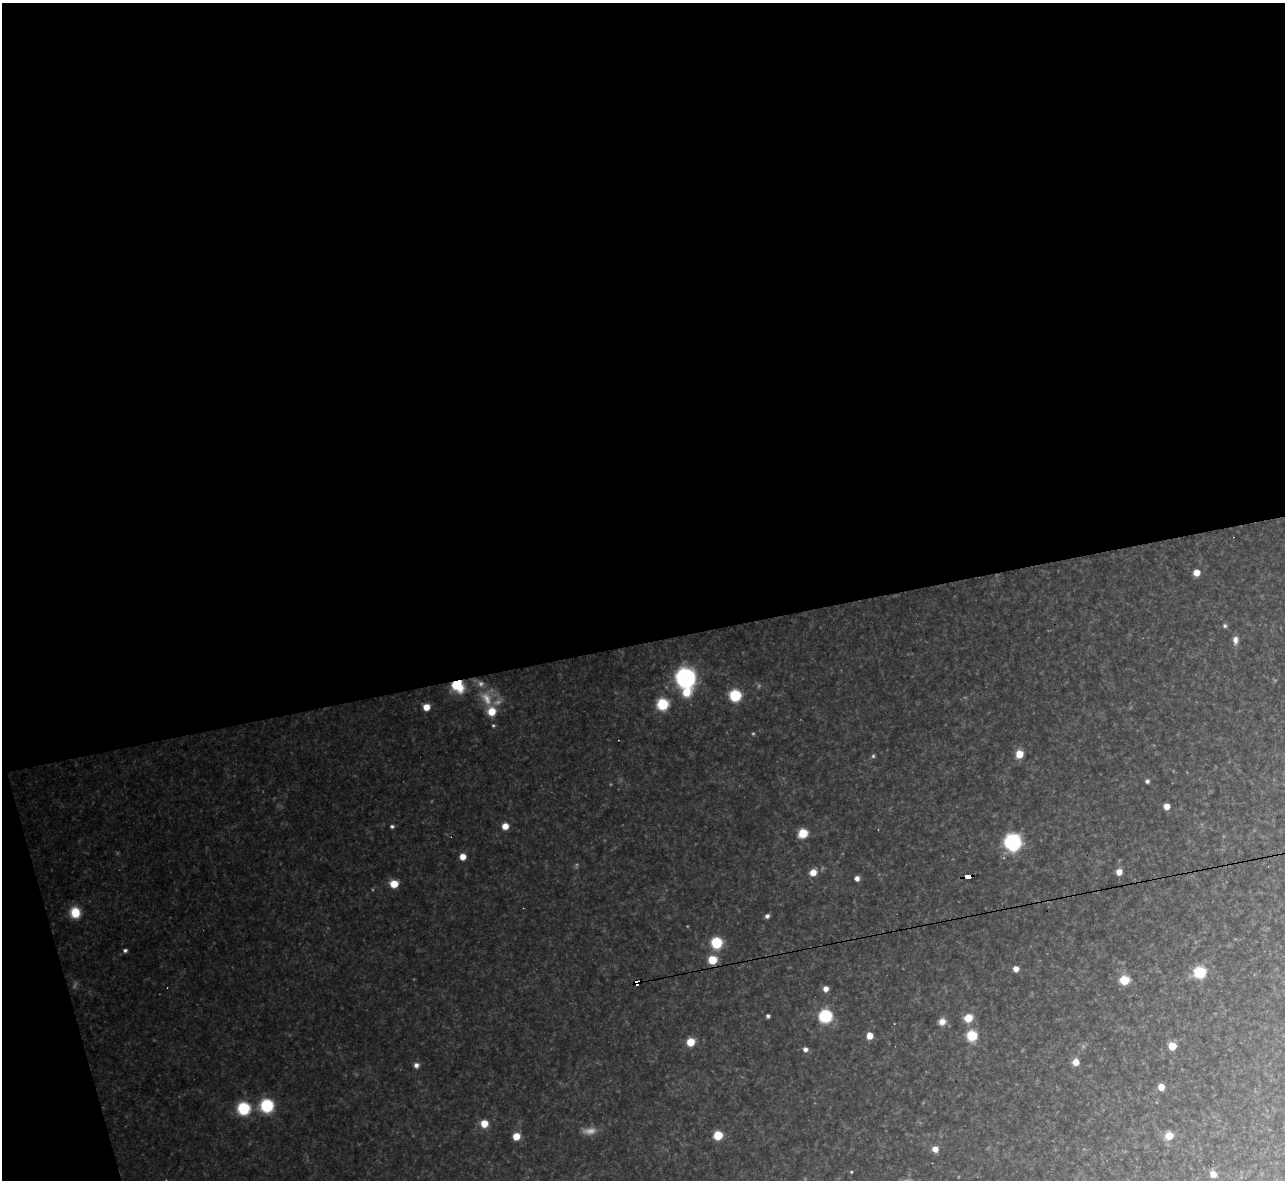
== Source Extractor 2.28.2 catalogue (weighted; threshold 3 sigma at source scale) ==
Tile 1 of 4 x 4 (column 1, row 1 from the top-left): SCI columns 1-1283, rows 3678-4855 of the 5133 x 5115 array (HDU 1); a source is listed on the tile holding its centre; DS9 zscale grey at full resolution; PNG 1287 x 1182 px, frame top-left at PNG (2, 3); no overlay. Shown black and unused: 56% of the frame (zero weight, under 3 of 4 exposures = <1% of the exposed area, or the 3 px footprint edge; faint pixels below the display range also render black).
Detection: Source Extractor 2.28.2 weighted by HDU 2 'WHT'; one run over the whole footprint, this tile lists its part. Background 0.319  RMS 0.019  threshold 0.0867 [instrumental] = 3 sigma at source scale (4.5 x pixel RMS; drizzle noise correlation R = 1.50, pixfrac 1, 0.05/0.05 arcsec/px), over >= 5 px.
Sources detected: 61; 6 too faint to see at this stretch — not listed; the other 55 listed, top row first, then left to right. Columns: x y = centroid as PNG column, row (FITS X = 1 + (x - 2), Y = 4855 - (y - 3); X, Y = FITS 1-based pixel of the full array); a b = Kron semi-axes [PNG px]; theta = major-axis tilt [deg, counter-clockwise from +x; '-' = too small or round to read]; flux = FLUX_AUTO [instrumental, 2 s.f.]
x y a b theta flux
1196 573 5 5 - 19
1225 626 5 5 - 3.6
1235 640 9 7 89 9.4
686 678 10 10 - 480
458 686 15 12 -43 56
686 692 10 9 - 35
735 696 7 7 - 120
662 704 7 7 - 110
426 707 6 6 - 20
492 711 8 7 - 36
1019 754 7 6 - 29
873 756 5 5 - 2.9
1147 781 5 4 - 4.5
1167 806 5 5 - 14
392 826 5 5 - 3.7
505 826 6 6 - 18
803 833 7 6 - 47
1013 842 11 11 - 200
463 857 5 5 - 17
813 872 7 6 - 19
1119 872 6 5 - 15
968 876 6 4 7 97
857 878 6 5 - 7.5
394 884 7 6 - 30
75 913 8 8 - 50
767 916 5 5 - 5.9
716 943 7 7 - 100
125 950 5 4 - 4.5
712 960 7 6 - 47
1016 969 6 5 - 12
1200 972 7 7 - 110
1124 980 6 6 - 56
636 982 6 4 16 180
825 989 6 6 - 11
768 1016 4 3 - 3.8
825 1016 7 7 - 190
968 1018 8 7 - 28
942 1022 9 9 - 12
870 1036 6 5 - 19
972 1036 7 7 - 59
690 1042 6 6 - 44
1172 1046 5 5 - 58
805 1049 5 4 - 8.1
1076 1062 6 6 - 17
416 1065 6 6 - 7.6
1161 1087 6 6 - 16
267 1105 9 9 - 110
244 1108 7 7 - 150
484 1123 7 7 - 27
718 1135 6 6 - 61
516 1136 6 6 - 26
1169 1136 7 7 - 27
935 1149 7 6 - 11
851 1172 4 3 - 1.8
1213 1174 6 6 - 16
Overlapping masked pixels (flux is a lower limit): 3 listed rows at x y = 458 686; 968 876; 636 982